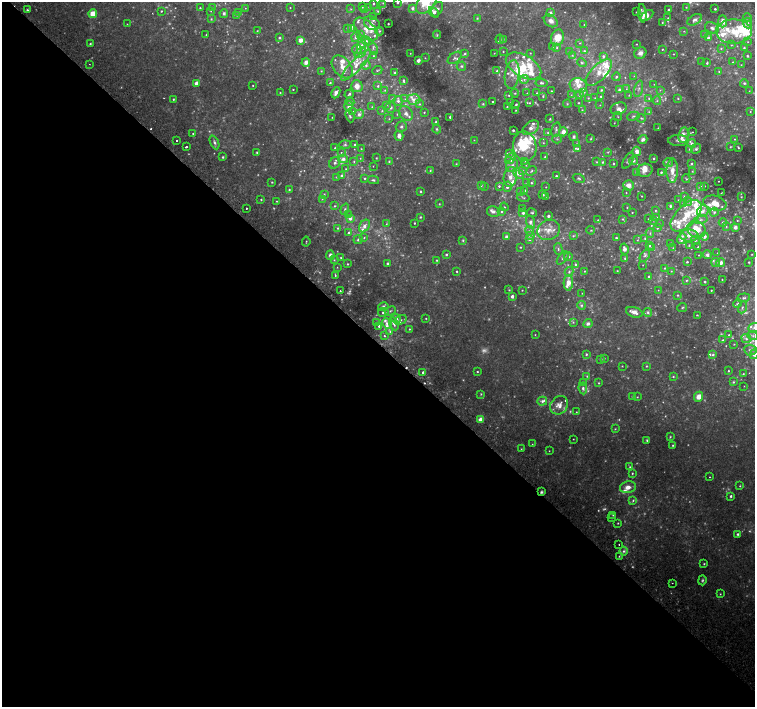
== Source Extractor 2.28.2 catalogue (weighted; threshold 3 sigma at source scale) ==
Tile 14 of 4 x 4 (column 2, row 4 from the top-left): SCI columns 1536-3040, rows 191-1599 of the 6089 x 6081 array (HDU 1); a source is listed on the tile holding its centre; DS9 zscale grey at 2 x 2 block average (1 PNG px = mean of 2 x 2 image px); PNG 757 x 709 px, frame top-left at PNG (2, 2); each listed source drawn as its Kron ellipse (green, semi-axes under 4 px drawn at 4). Shown black and unused: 52% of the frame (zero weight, under 2 of 3 exposures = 2% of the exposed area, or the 3 px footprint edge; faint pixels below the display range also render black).
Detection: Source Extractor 2.28.2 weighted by HDU 2 'WHT'; one run over the whole footprint, this tile lists its part. Background 0.0459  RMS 0.0044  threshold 0.0198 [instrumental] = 3 sigma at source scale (4.5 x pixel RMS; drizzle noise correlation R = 1.50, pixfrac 1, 0.0396/0.0396 arcsec/px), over >= 5 px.
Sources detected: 838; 187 too faint to see at this stretch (2 x 2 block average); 4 cosmic-ray / hot-pixel residue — neither listed nor drawn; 1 coinciding with a brighter row at this scale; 138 inside a brighter listed object's ellipse — not listed separately; of the other 508, all 500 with FLUX_AUTO >= 0.401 (the completeness limit of this list) listed and drawn (8 fainter detections not listed), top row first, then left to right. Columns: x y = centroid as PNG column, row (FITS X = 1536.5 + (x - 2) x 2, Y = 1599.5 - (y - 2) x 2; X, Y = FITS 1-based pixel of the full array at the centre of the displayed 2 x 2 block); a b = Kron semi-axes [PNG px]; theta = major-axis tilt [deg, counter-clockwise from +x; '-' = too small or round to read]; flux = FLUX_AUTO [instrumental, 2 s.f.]
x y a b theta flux
426 2 13 8 54 28
383 3 3 3 - 0.84
397 3 3 2 - 1.2
374 4 2 2 - 1.6
362 7 4 3 - 1.2
369 7 2 2 - 0.48
686 7 3 3 - 0.88
200 8 2 2 - 1.2
212 8 3 3 - 0.69
245 8 2 2 - 0.47
290 8 2 2 - 0.58
413 8 3 3 - 3.3
351 9 4 3 - 1
437 9 8 5 60 3
715 9 2 2 - 1.6
27 10 4 3 - 1.5
365 10 3 3 - 2
668 10 2 2 - 1.2
161 11 2 2 - 1
211 11 3 2 - 0.59
378 11 3 2 - 0.87
238 12 3 3 - 1.2
434 12 6 3 -48 7.2
637 12 2 2 - 1
224 13 4 3 - 2.2
550 13 3 2 - 5.9
642 13 9 3 -83 4.6
93 14 4 4 - 13
237 15 3 3 - 0.84
647 15 7 4 35 8.7
374 17 4 3 - 1.2
477 18 3 3 - 0.99
668 18 3 3 - 0.97
747 18 4 4 - 1.6
211 19 3 3 - 1.2
694 20 8 5 30 4.3
551 21 7 5 -36 6.7
723 21 6 4 -89 6.5
372 23 8 6 -29 5
662 23 3 3 - 0.99
747 23 5 4 - 3.2
127 24 2 2 - 0.45
388 24 2 2 - 0.82
584 24 3 2 - 0.56
347 28 3 3 - 1.6
351 28 4 3 - 1.7
712 28 7 5 -23 4.3
366 29 15 8 -42 15
257 31 2 2 - 0.63
379 31 4 3 - 1.7
684 31 3 2 - 0.7
734 31 18 12 1 31
206 35 2 2 - 0.61
361 35 4 3 - 2.3
437 35 4 3 - 1.2
704 35 3 2 - 0.67
356 37 5 4 - 3.3
279 38 3 3 - 1.3
557 38 8 6 71 19
708 38 3 3 - 2.5
500 39 4 3 - 1.6
503 39 3 3 - 0.72
301 40 4 3 - 6.2
367 41 6 4 -24 3
748 42 3 2 - 0.67
580 43 3 2 - 0.76
90 44 2 2 - 1.1
636 44 2 2 - 0.64
362 45 5 4 - 3.4
731 45 3 3 - 1.1
552 46 3 2 - 0.8
373 48 7 4 -67 3.7
557 48 3 3 - 1.3
721 48 4 3 - 1.2
744 48 3 3 - 1.6
662 49 3 2 - 0.96
357 50 5 4 - 2.7
584 51 3 3 - 1.6
503 52 2 2 - 0.62
570 52 3 3 - 0.99
360 53 6 4 38 3.7
410 53 2 2 - 0.46
494 53 2 2 - 0.45
530 53 2 2 - 0.62
640 53 6 5 - 6
465 54 3 3 - 1.6
673 54 2 2 - 0.6
572 55 4 3 - 1.3
373 56 4 3 - 1.4
603 56 4 3 - 2.5
747 56 2 2 - 1.7
425 58 3 2 - 0.65
455 58 8 5 37 3.1
418 60 3 2 - 5.5
306 62 4 4 - 5.1
702 62 2 2 - 0.58
733 62 3 3 - 0.74
582 63 5 3 - 1.6
707 63 3 3 - 1.6
90 64 2 2 - 0.45
356 65 20 5 46 13
366 65 4 4 - 2.2
741 65 2 2 - 0.56
461 66 5 4 - 2.3
523 66 19 11 -29 24
342 67 13 8 -51 15
377 70 5 3 - 1.1
321 71 3 3 - 0.82
497 71 4 3 - 1.3
719 71 3 3 - 1
599 72 17 7 46 12
395 73 3 2 - 1.3
512 75 14 7 82 12
634 76 3 2 - 0.51
616 77 4 3 - 1.3
524 79 4 3 - 2
403 80 4 2 - 1.8
196 83 3 3 - 6
330 83 3 3 - 1.3
541 83 6 3 -8 2.3
744 83 4 4 - 1.7
654 84 2 2 - 0.49
253 85 2 2 - 0.66
578 85 9 7 -18 8.7
357 86 6 5 - 8.8
378 86 3 3 - 1.5
293 89 2 2 - 0.76
626 89 3 2 - 0.84
639 89 8 4 74 3.4
385 90 3 3 - 0.94
601 90 2 2 - 0.97
619 90 4 3 - 2.2
660 90 4 3 - 1.2
551 91 2 2 - 0.78
749 91 2 2 - 0.44
584 92 4 3 - 1.5
280 93 2 2 - 0.85
336 93 6 3 65 4.5
515 93 4 3 - 1.2
527 93 3 2 - 0.61
537 93 3 3 - 1.3
349 94 5 3 - 1.8
509 95 3 2 - 0.85
571 95 3 2 - 0.65
580 95 3 3 - 3.3
629 95 3 2 - 0.79
543 96 3 2 - 1.1
601 96 3 2 - 0.86
588 98 4 3 - 0.92
595 98 3 2 - 0.73
649 98 4 3 - 1.1
678 98 3 3 - 0.91
173 99 3 2 - 1
392 99 4 3 - 1.2
405 99 3 3 - 0.92
414 99 7 5 -6 6.3
398 101 5 4 - 3.6
657 101 4 4 - 1.9
350 102 4 3 - 1.8
492 102 2 2 - 1
510 103 3 2 - 0.68
529 103 3 3 - 1.1
578 103 2 2 - 0.9
419 104 4 3 - 1.5
483 104 3 3 - 1.4
516 104 2 2 - 1.1
567 104 4 3 - 1
386 105 4 3 - 1.2
600 105 3 2 - 0.64
349 106 5 4 - 4.2
372 107 3 3 - 1.1
507 107 2 2 - 0.8
391 108 5 5 - 3.5
619 108 8 6 18 4.3
516 110 2 2 - 0.61
582 110 3 2 - 0.77
382 111 4 3 - 1.2
353 112 3 3 - 1.3
424 112 3 2 - 0.97
649 112 4 3 - 1.5
750 112 3 2 - 0.7
406 113 8 6 -49 5.8
359 114 5 4 - 4.4
397 114 3 2 - 0.9
350 116 6 3 -69 2.1
618 116 4 2 - 0.88
633 116 6 4 15 2.2
332 117 2 2 - 0.42
450 117 2 2 - 2.6
641 118 5 3 - 1.4
389 119 3 3 - 1
550 119 3 2 - 1.1
436 122 4 2 - 1.6
614 123 2 2 - 0.52
401 127 6 5 - 2.6
531 128 9 6 36 5.9
658 128 3 2 - 0.58
437 129 4 3 - 1.6
513 130 2 2 - 1.7
556 130 7 4 76 2.4
563 132 4 4 - 6.1
692 132 3 2 - 0.69
193 133 2 2 - 0.73
548 133 3 3 - 0.91
684 135 8 5 81 5.6
399 136 5 3 - 7
574 137 4 3 - 2.4
557 139 4 3 - 1.5
591 139 3 2 - 1
643 139 4 3 - 4.4
734 139 3 3 - 1.1
177 140 2 2 - 1.8
474 140 3 2 - 0.52
678 141 10 5 0 3.3
214 142 7 4 -66 2.8
543 143 3 3 - 0.76
692 143 4 4 - 2.8
355 144 3 2 - 1.8
577 144 3 3 - 1.1
345 145 5 4 - 1.9
525 146 15 11 -81 33
186 147 2 2 - 2.5
730 147 4 3 - 0.97
738 147 3 2 - 1.2
335 148 3 2 - 0.9
361 149 2 2 - 0.57
578 149 3 3 - 1.5
690 149 4 4 - 1.9
696 149 5 4 - 2.4
637 151 5 3 - 8.9
257 152 3 3 - 1.1
341 152 2 2 - 0.6
608 152 4 3 - 0.97
509 153 4 4 - 2.2
223 157 3 3 - 1.1
545 157 2 2 - 0.8
360 158 2 2 - 0.6
376 158 3 2 - 0.77
511 158 6 4 54 4
343 159 5 4 - 5.3
654 159 2 2 - 1.1
628 160 9 4 61 2.7
354 161 3 3 - 0.94
525 161 3 3 - 1
633 161 4 4 - 2.7
389 162 4 3 - 1
597 162 4 3 - 1.2
603 162 3 3 - 1.3
668 162 5 4 - 1.9
335 163 6 5 - 3.5
614 163 2 2 - 1
456 164 3 3 - 0.72
691 164 3 3 - 1.4
526 165 3 2 - 0.76
373 166 2 2 - 0.42
512 166 7 5 61 4.6
346 169 2 2 - 0.58
645 170 8 6 14 7.6
430 171 3 3 - 1
523 171 3 2 - 1.2
531 171 6 3 39 1.7
672 171 12 5 88 10
692 171 3 3 - 0.69
636 172 3 2 - 1.3
661 172 2 2 - 1.4
518 173 6 4 -42 5.7
342 176 4 3 - 2.7
556 176 2 2 - 1.3
337 177 3 3 - 0.74
510 177 10 6 82 9
365 178 3 3 - 0.93
579 178 6 3 -20 1.9
686 179 4 2 - 0.9
373 180 6 3 -9 1.9
718 181 2 2 - 0.45
272 182 3 3 - 0.9
527 183 3 2 - 0.67
531 183 2 2 - 1.2
481 185 3 3 - 1
629 185 5 5 - 7.7
484 186 2 2 - 0.54
499 186 2 2 - 1.4
700 186 3 3 - 2
704 186 3 3 - 0.82
507 187 5 4 - 3.2
546 187 2 2 - 0.44
289 190 3 3 - 1.2
525 190 4 3 - 1.5
420 191 3 2 - 1
520 191 3 3 - 1.1
626 193 2 2 - 0.61
721 193 2 2 - 0.48
324 194 3 3 - 0.93
543 195 2 2 - 1.7
546 196 2 2 - 1
642 196 2 2 - 0.66
684 197 3 3 - 1.6
741 197 2 2 - 0.6
523 198 6 2 -19 1.2
261 199 3 3 - 1.1
322 199 3 3 - 0.86
678 200 2 2 - 0.45
276 201 2 2 - 0.69
688 201 5 4 - 2.2
683 203 4 4 - 2.2
715 203 12 7 -13 15
439 204 3 2 - 0.72
335 206 4 3 - 1.4
670 206 2 2 - 1.8
504 207 4 2 - 0.83
246 208 2 2 - 1.5
523 208 2 2 - 0.41
627 208 2 2 - 0.71
345 209 6 4 71 2.1
655 210 3 3 - 0.85
703 211 6 5 - 6.3
493 212 6 5 - 3.9
501 212 3 3 - 1.4
632 212 2 2 - 0.62
714 212 4 4 - 2.5
523 213 4 3 - 2.1
532 213 5 3 - 1.6
349 215 3 3 - 1
548 216 2 2 - 2.5
686 216 19 10 45 30
420 217 3 3 - 1
657 217 3 3 - 0.98
350 218 3 3 - 4.9
623 219 4 3 - 1.3
648 219 2 2 - 0.61
598 220 2 2 - 0.61
653 220 3 3 - 1
701 220 7 4 11 2.7
737 220 3 3 - 0.82
531 222 7 4 -72 4.1
414 223 2 2 - 1.1
723 223 4 4 - 3.5
386 224 3 2 - 0.78
659 224 3 2 - 0.59
364 226 7 4 57 6
726 226 4 3 - 1.3
735 227 3 3 - 5
338 228 4 3 - 1.3
657 228 3 3 - 1.2
696 229 9 8 - 20
548 230 12 9 27 11
591 230 4 3 - 1.2
530 231 4 3 - 2
348 233 2 2 - 1.9
650 233 5 3 - 1.1
531 235 4 4 - 2.2
573 236 3 3 - 1.3
689 236 9 6 -3 6.9
506 237 4 3 - 3.5
705 237 4 3 - 3.5
364 238 3 2 - 0.85
616 238 4 3 - 1.4
645 238 3 2 - 1.3
529 239 4 3 - 3.8
682 239 5 4 - 5.7
358 240 5 4 - 1.9
463 240 4 4 - 1.5
637 240 3 2 - 0.75
695 240 4 4 - 1.9
306 242 5 2 - 0.91
671 243 3 3 - 1
689 245 3 2 - 0.57
649 246 3 3 - 1.5
520 247 2 2 - 0.91
698 247 2 2 - 0.9
652 248 3 2 - 0.83
673 248 2 2 - 0.48
558 249 5 3 - 1.9
624 249 5 4 - 5.4
717 253 3 2 - 0.41
446 254 3 3 - 1.3
752 254 3 3 - 0.76
330 255 4 4 - 4
699 255 2 2 - 0.52
707 255 4 4 - 3.3
645 256 6 4 52 2.7
341 257 3 2 - 0.76
568 257 4 4 - 2
563 258 7 3 49 2.2
625 258 3 2 - 1.7
334 260 4 3 - 1
437 260 3 3 - 0.99
687 262 2 2 - 1.1
715 262 5 4 - 2.4
749 262 2 2 - 0.95
387 263 3 3 - 2.1
720 263 5 4 - 4.6
347 264 3 2 - 0.92
575 264 3 3 - 2.1
643 265 2 2 - 0.44
337 267 2 2 - 0.54
665 268 3 3 - 1.3
457 271 3 2 - 1.1
584 271 3 2 - 0.71
617 271 2 2 - 0.69
671 271 3 2 - 0.67
569 272 5 4 - 1.8
335 275 3 2 - 1.4
649 277 4 3 - 1.6
722 279 2 2 - 0.66
686 280 3 3 - 1.1
705 282 2 2 - 1.6
568 283 8 4 88 11
509 290 3 3 - 0.87
522 290 2 2 - 0.63
658 290 2 2 - 0.44
711 290 2 2 - 0.82
340 291 2 2 - 1.5
582 293 2 2 - 0.46
678 295 3 3 - 0.99
512 296 3 2 - 4.8
744 298 6 4 6 2
738 304 4 3 - 1.5
581 305 4 4 - 2.1
383 307 5 4 - 4.2
682 307 5 3 - 1.3
742 307 6 3 70 1.4
390 311 6 3 24 2
383 312 5 3 - 2.6
634 312 8 5 -17 7.8
648 312 4 4 - 2.5
697 315 3 2 - 0.73
426 318 2 2 - 0.66
396 319 5 4 - 3.8
400 320 6 4 29 2.5
573 322 3 3 - 1.3
377 323 3 2 - 0.71
387 323 5 4 - 3.4
394 324 7 4 -67 4.6
588 324 5 4 - 3.5
379 326 3 3 - 2.4
754 327 6 4 24 2.8
409 329 2 2 - 0.79
390 332 2 2 - 1.1
535 335 3 2 - 0.55
729 335 3 3 - 1.1
384 336 4 3 - 1.5
753 336 5 3 - 2
746 339 5 3 - 2.4
723 340 3 2 - 0.73
734 344 2 2 - 0.47
750 350 6 5 - 2.9
586 354 3 3 - 1.4
754 354 5 4 - 3.5
713 355 4 3 - 1.9
604 358 3 2 - 0.7
601 359 3 3 - 1.3
622 366 2 2 - 0.56
646 366 3 3 - 0.87
728 371 3 2 - 0.88
423 372 2 2 - 2.5
477 372 3 2 - 0.96
743 374 3 2 - 0.79
587 376 3 2 - 1
673 377 3 3 - 1
733 382 4 3 - 1.4
584 383 4 3 - 1
599 383 3 3 - 0.8
744 386 2 2 - 0.4
583 388 6 4 -83 2.9
481 394 3 3 - 1.1
632 396 3 2 - 0.45
637 397 2 2 - 0.65
699 397 5 4 - 9.2
542 401 5 4 - 3.2
559 405 10 8 50 8.7
576 412 2 2 - 0.62
481 420 4 4 - 7.2
615 429 3 3 - 0.83
670 437 4 2 - 0.98
573 439 2 2 - 0.5
647 440 4 3 - 1.5
532 444 2 2 - 0.47
673 445 3 3 - 1.1
521 449 2 2 - 0.56
549 451 2 2 - 0.44
630 467 4 3 - 1.3
632 473 3 2 - 1.1
710 477 2 2 - 0.74
740 486 2 2 - 0.77
628 487 8 6 12 7.7
541 492 3 3 - 1.7
731 496 2 2 - 1.9
633 500 4 3 - 1.5
613 515 3 3 - 0.88
612 518 3 2 - 0.55
618 523 2 2 - 0.86
738 534 3 3 - 2
619 544 2 2 - 1.2
623 551 4 4 - 2.7
619 556 3 2 - 0.82
704 564 3 3 - 0.92
702 580 5 4 - 1.8
672 583 2 2 - 0.44
720 594 3 2 - 0.78
Overlapping masked pixels (flux is a lower limit): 1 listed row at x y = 541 492
Isophote crosses this tile's border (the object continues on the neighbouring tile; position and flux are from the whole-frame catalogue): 5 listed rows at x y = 426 2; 397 3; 642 13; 754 327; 754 354
Diffuse or blended objects may show on this block-average render without a row.